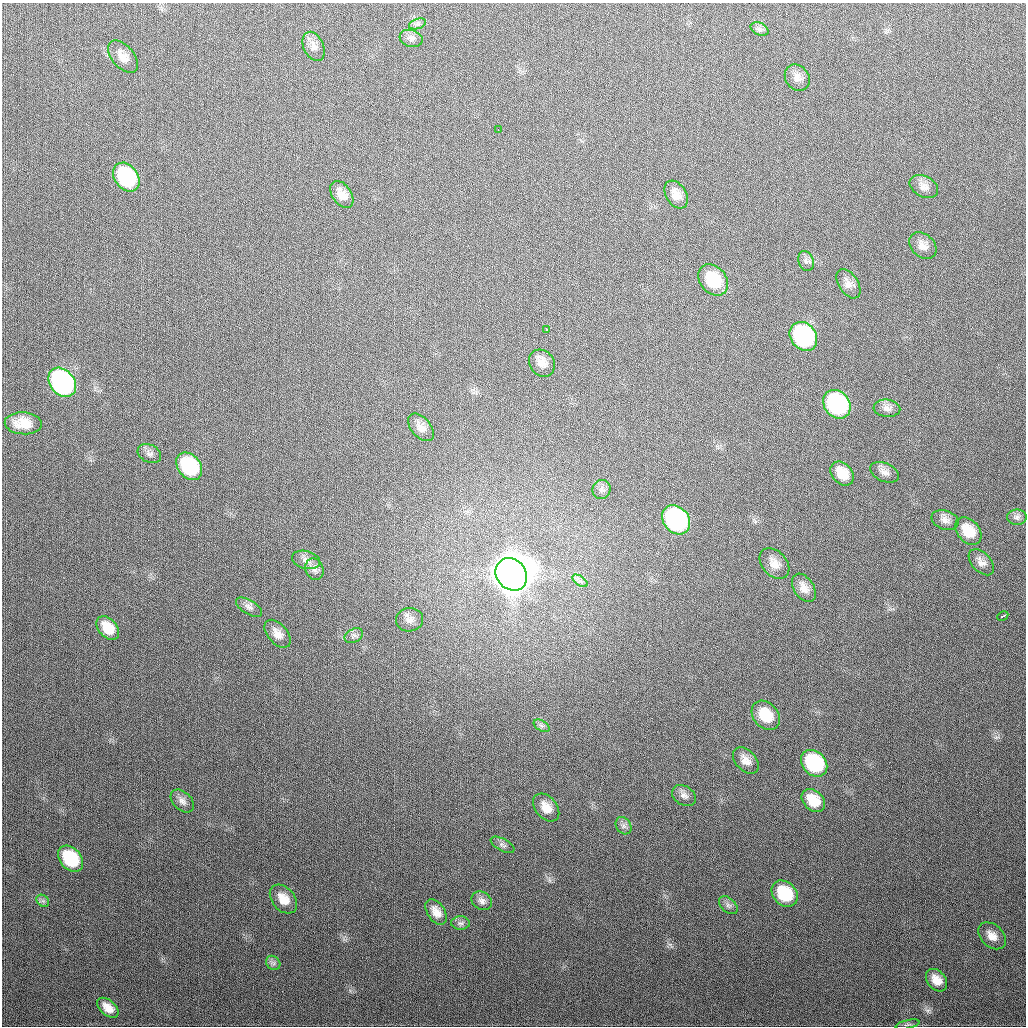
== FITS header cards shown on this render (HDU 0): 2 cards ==
NAXIS1  =                 1024
NAXIS2  =                 1024

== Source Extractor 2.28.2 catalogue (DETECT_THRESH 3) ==
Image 1024 x 1024 px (HDU 0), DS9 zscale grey, 1 PNG px = 1 image px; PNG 1028 x 1028 px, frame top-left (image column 1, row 1024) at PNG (2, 3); each listed source drawn as its Kron ellipse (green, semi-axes under 4 px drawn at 4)
Background 307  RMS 12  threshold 35.7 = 3 sigma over >= 5 px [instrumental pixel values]
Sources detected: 68; all 68 listed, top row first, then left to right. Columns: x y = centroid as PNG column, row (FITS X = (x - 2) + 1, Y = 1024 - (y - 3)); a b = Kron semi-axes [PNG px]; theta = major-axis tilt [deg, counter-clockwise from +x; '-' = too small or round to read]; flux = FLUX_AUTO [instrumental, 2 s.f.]
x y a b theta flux
417 24 9 5 18 2.3e+03
759 29 9 6 -26 2.5e+03
411 38 12 8 -18 3.8e+03
314 46 15 10 -65 5.7e+03
123 57 19 11 -50 8.9e+03
797 78 14 11 -54 6.0e+03
498 129 2 2 - 1.9e+03
126 177 16 11 -54 7.8e+04
924 186 15 10 -27 5.9e+03
342 194 15 9 -56 7.8e+03
676 195 15 10 -58 8.2e+03
923 246 15 11 -41 6.6e+03
806 261 10 7 -69 3.0e+03
713 280 17 13 -50 3.3e+04
848 284 16 9 -56 5.9e+03
546 330 3 3 - 2.7e+03
803 336 15 12 -51 1.3e+05
542 363 14 12 -52 8.0e+03
62 382 16 12 -52 2.3e+05
837 404 15 12 -49 1.2e+05
887 408 13 8 -5 4.5e+03
23 423 18 11 -3 1.4e+04
421 427 16 9 -50 6.6e+03
149 453 12 9 -27 3.4e+03
189 466 15 11 -52 6.5e+04
884 472 15 9 -23 5.1e+03
842 473 13 10 -48 1.3e+04
601 489 10 9 - 3.4e+03
1017 517 9 7 0 2.8e+03
676 520 16 12 -50 1.7e+05
945 520 14 9 -19 5.5e+03
968 531 15 11 -49 1.8e+04
306 560 14 8 -14 5.3e+03
981 562 15 9 -47 5.4e+03
774 564 17 12 -48 8.6e+03
314 569 11 9 -68 4.1e+03
511 574 17 14 -50 3.6e+06
580 581 9 4 -36 2.5e+03
804 588 16 10 -56 7.5e+03
249 607 15 7 -31 3.7e+03
1003 616 6 2 27 2.9e+03
410 620 13 11 10 6.4e+03
108 628 13 9 -49 1.4e+04
277 634 16 10 -49 7.3e+03
354 636 10 6 27 2.9e+03
766 715 16 12 -48 2.3e+04
542 726 9 5 -31 2.2e+03
746 760 15 10 -47 7.0e+03
814 763 15 11 -45 7.3e+04
684 796 12 9 -33 4.2e+03
813 800 13 9 -44 1.5e+04
182 801 13 9 -43 4.5e+03
546 807 16 10 -49 1.0e+04
624 826 9 7 -53 3.0e+03
502 845 13 6 -28 2.8e+03
70 859 14 10 -48 4.7e+04
785 894 15 11 -44 3.8e+04
283 899 16 11 -49 1.1e+04
43 901 7 5 -43 2.1e+03
482 901 11 8 -32 3.7e+03
728 905 11 7 -42 3.1e+03
436 912 14 8 -56 7.5e+03
461 923 9 7 0 2.4e+03
992 936 16 11 -43 8.0e+03
273 963 8 6 -45 2.4e+03
936 980 12 9 -49 9.4e+03
108 1008 12 7 -41 8.2e+03
908 1024 12 3 13 1.4e+03